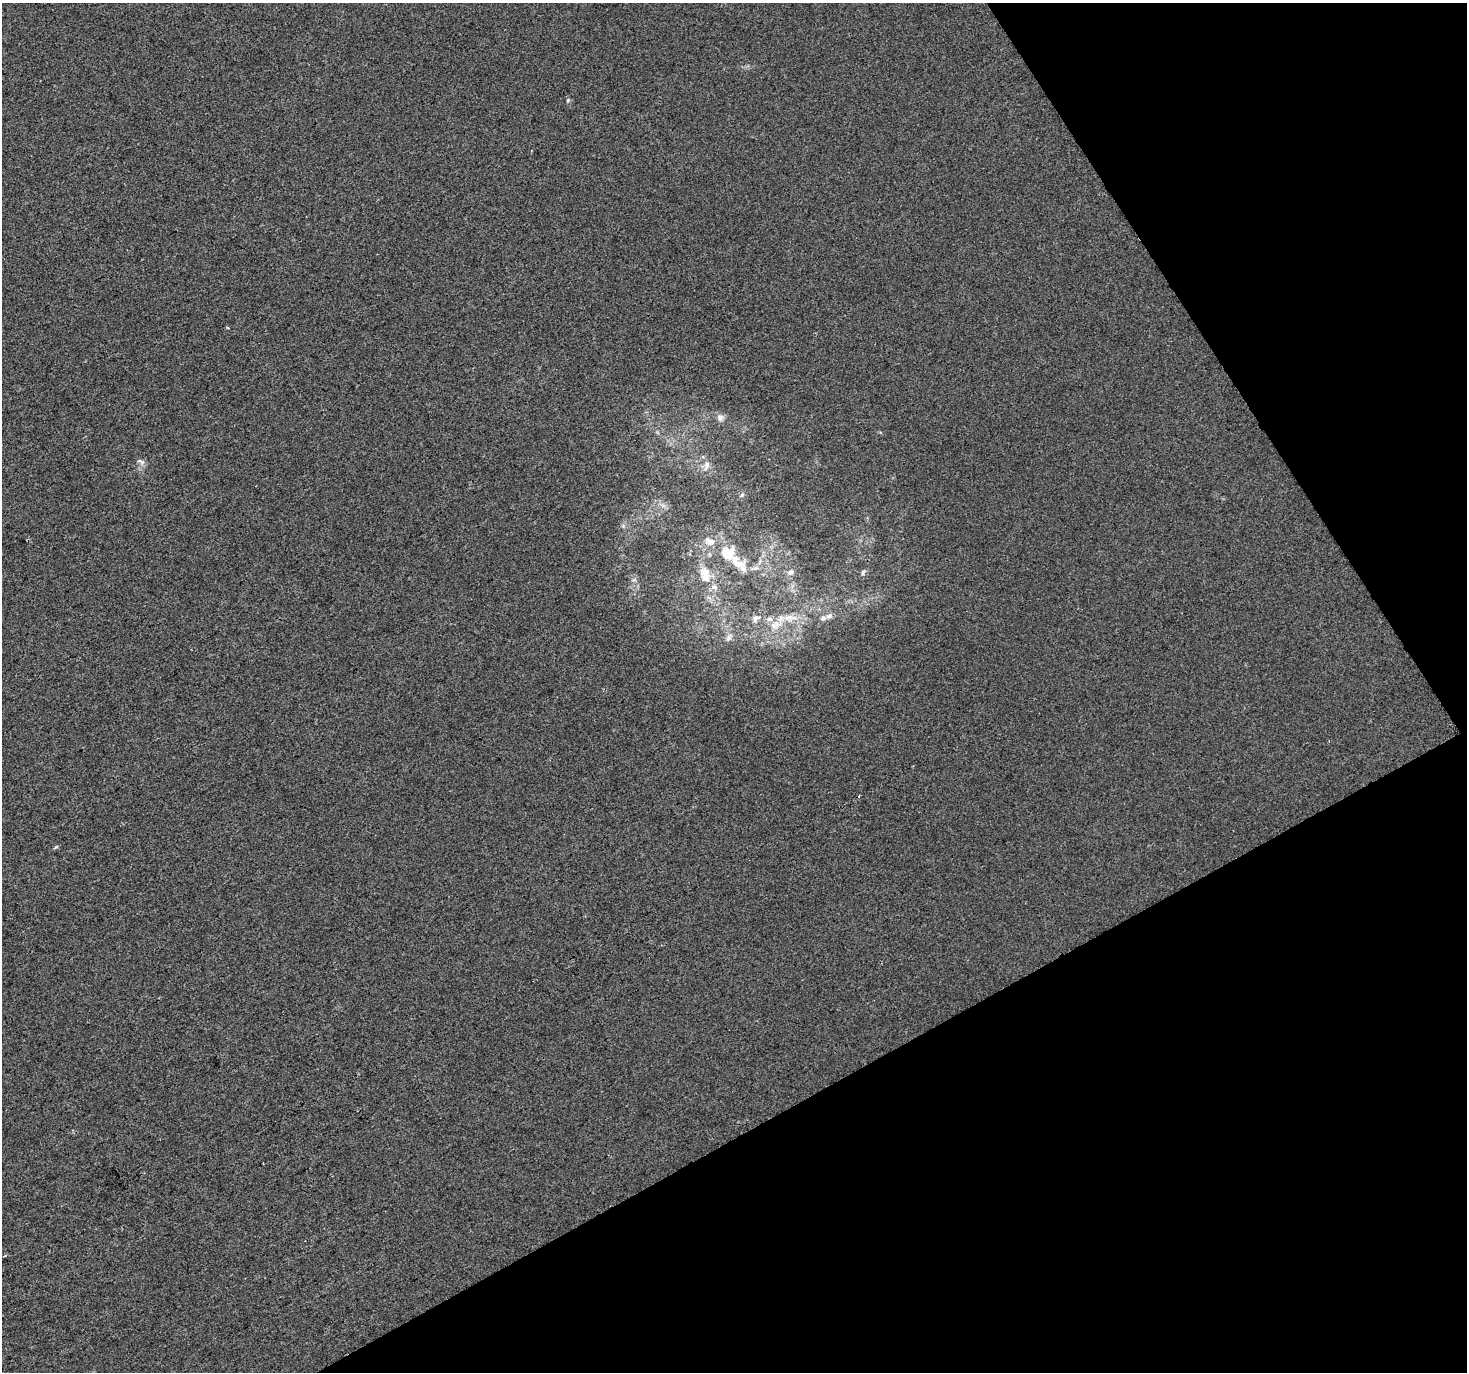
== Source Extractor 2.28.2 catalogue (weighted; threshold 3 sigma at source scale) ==
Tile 12 of 4 x 4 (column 4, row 3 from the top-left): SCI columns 4399-5863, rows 1545-2914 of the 5863 x 5767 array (HDU 1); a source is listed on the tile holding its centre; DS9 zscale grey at full resolution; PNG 1469 x 1374 px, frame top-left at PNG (2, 3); no overlay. Shown black and unused: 27% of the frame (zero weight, under 2 of 3 exposures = <1% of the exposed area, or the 3 px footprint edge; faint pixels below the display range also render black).
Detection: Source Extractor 2.28.2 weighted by HDU 2 'WHT'; one run over the whole footprint, this tile lists its part. Background -6.70e-04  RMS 0.0055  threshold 0.0249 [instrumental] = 3 sigma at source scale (4.5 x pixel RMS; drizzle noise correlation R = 1.50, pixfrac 1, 0.0396/0.0396 arcsec/px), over >= 5 px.
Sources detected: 21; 5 inside a brighter listed object's ellipse — not listed separately; the other 16 listed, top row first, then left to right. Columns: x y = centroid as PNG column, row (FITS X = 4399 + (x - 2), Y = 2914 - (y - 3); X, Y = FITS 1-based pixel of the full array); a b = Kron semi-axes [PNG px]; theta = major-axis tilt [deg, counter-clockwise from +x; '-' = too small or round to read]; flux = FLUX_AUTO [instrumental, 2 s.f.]
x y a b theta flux
568 100 5 4 - 0.67
227 328 3 3 - 1.1
720 417 10 8 -67 2.5
141 461 13 5 -20 1.6
707 465 11 7 79 2.8
742 495 6 5 - 0.92
710 543 13 8 13 3.8
728 554 11 10 - 13
738 564 25 11 -33 9
790 572 8 7 - 2
863 573 8 4 81 1
705 575 23 13 -79 11
756 618 12 7 15 2.6
790 618 20 9 1 7.4
823 618 9 7 36 2.4
729 638 10 7 61 2.2
Unlisted compact peaks at least as high as the median listed source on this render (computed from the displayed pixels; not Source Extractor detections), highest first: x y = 56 847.